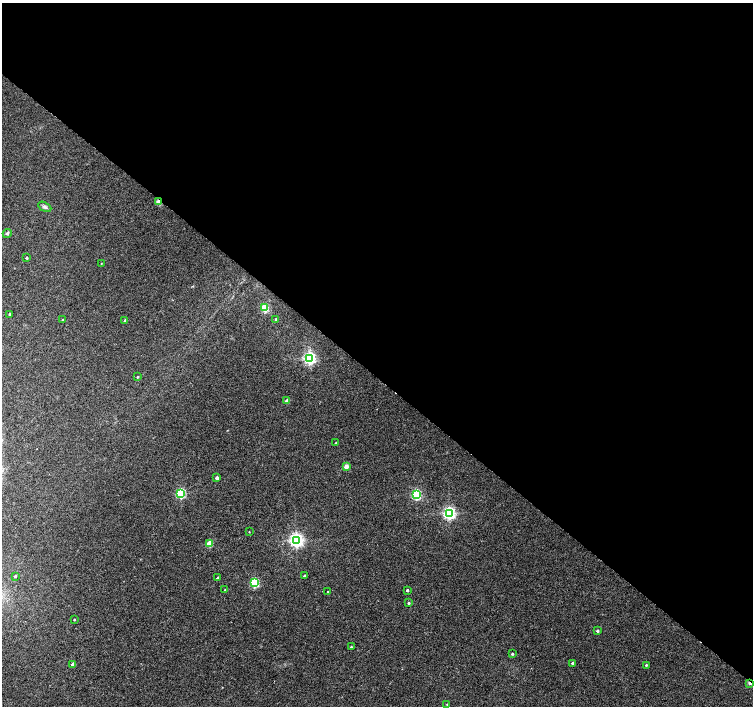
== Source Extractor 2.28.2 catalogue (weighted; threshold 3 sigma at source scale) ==
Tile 3 of 4 x 4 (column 3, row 1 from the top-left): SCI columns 3007-4508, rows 4387-5793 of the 6015 x 6027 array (HDU 1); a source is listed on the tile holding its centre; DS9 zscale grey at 2 x 2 block average (1 PNG px = mean of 2 x 2 image px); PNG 755 x 708 px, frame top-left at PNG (2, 3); each listed source drawn as its Kron ellipse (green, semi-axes under 4 px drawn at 4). Shown black and unused: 53% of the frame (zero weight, under 2 of 3 exposures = <1% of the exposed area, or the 3 px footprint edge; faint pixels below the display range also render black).
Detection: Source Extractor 2.28.2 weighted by HDU 2 'WHT'; one run over the whole footprint, this tile lists its part. Background 0.0327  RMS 0.0064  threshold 0.0286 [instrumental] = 3 sigma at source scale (4.5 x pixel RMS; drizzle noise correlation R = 1.50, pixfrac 1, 0.0396/0.0396 arcsec/px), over >= 5 px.
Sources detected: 39; all 39 listed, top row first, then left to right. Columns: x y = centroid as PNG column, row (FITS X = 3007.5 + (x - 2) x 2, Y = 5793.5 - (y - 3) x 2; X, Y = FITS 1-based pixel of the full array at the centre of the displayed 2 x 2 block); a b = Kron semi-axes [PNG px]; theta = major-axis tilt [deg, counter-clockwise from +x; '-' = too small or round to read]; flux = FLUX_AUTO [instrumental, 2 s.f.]
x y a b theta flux
159 202 3 2 - 24
45 207 7 4 -27 3.3
7 233 4 3 - 2.3
27 258 2 2 - 2.5
101 263 2 2 - 0.7
264 308 3 3 - 59
9 314 3 2 - 0.96
276 319 2 2 - 3.2
63 320 2 2 - 2.1
125 321 2 2 - 3
310 358 4 3 - 260
137 377 2 2 - 1.4
287 401 2 2 - 11
336 443 2 2 - 1.6
346 467 2 2 - 19
217 478 2 2 - 9.4
181 493 3 3 - 120
416 495 3 3 - 140
449 513 4 3 - 310
249 532 2 2 - 0.76
296 540 4 4 - 440
209 543 3 3 - 39
15 576 2 2 - 2.2
304 576 2 2 - 2.2
217 578 2 2 - 3
254 582 3 3 - 100
225 590 2 2 - 1.7
407 590 2 2 - 3.1
328 592 2 2 - 0.69
409 603 2 2 - 2.5
74 620 2 2 - 1.4
597 631 2 2 - 2.9
351 647 2 2 - 1.9
512 654 2 2 - 2.3
573 663 3 2 - 4.6
73 664 2 2 - 5.4
646 665 2 2 - 1.5
750 683 3 2 - 11
447 704 2 2 - 0.69
Overlapping masked pixels (flux is a lower limit): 2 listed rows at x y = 159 202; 750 683